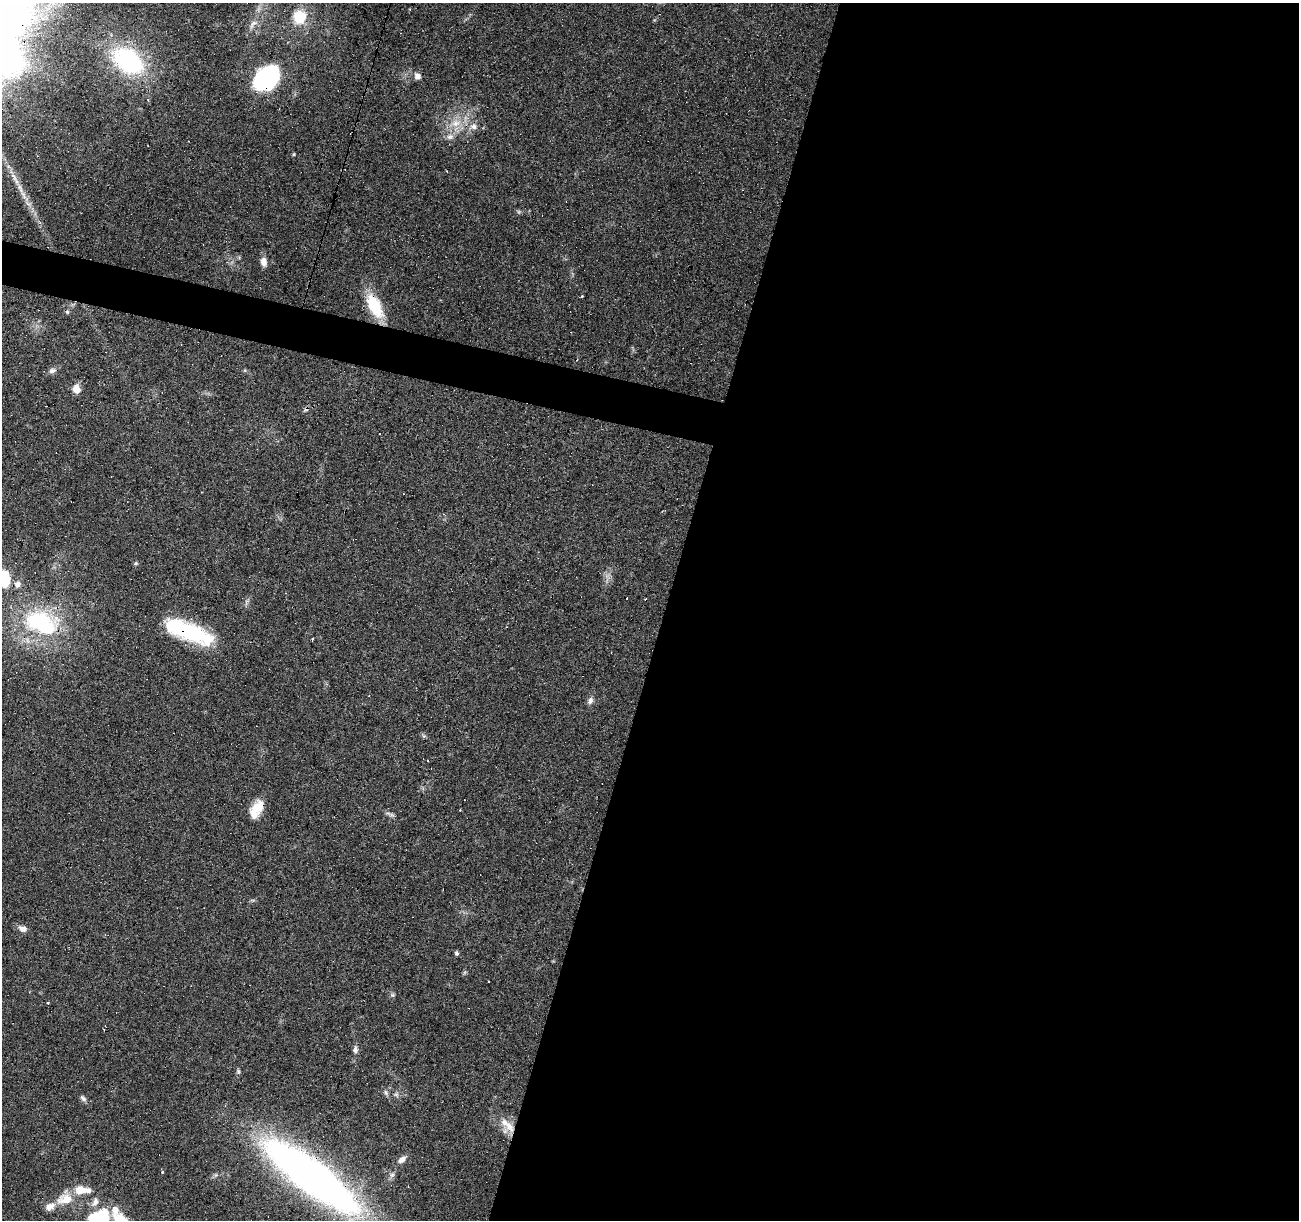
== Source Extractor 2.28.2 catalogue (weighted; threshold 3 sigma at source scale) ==
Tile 12 of 4 x 4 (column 4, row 3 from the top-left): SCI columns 3891-5187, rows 1434-2651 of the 5191 x 5367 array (HDU 1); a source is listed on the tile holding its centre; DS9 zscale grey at full resolution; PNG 1301 x 1222 px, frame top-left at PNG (2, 3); no overlay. Shown black and unused: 51% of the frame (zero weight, under 4 of 8 exposures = <1% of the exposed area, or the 3 px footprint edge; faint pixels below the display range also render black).
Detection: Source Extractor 2.28.2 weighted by HDU 2 'WHT'; one run over the whole footprint, this tile lists its part. Background 0.0351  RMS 0.0019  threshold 0.00791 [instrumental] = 3 sigma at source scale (4.09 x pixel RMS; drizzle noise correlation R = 1.36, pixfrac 0.8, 0.0396/0.0396 arcsec/px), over >= 5 px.
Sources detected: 57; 2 inside a brighter object's white glare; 8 cosmic-ray / hot-pixel residue — not listed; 4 inside a brighter listed object's ellipse — not listed separately; the other 43 listed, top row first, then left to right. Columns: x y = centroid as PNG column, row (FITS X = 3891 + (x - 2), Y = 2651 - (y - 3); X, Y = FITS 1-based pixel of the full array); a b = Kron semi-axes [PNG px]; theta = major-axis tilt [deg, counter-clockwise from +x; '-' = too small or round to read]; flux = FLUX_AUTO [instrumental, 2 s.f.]
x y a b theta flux
410 9 3 2 - 0.21
299 17 19 17 82 5
253 24 17 7 43 1.2
127 60 27 18 -33 26
417 76 8 8 - 0.9
264 81 23 16 50 25
456 123 14 10 17 2.5
474 127 8 6 76 0.72
450 137 10 7 10 0.89
294 154 4 4 - 0.2
264 262 11 7 -81 1.3
374 306 29 13 -61 7.5
52 371 10 7 19 0.73
76 389 10 8 -80 1.8
136 563 5 4 - 0.25
4 578 17 10 -89 5.7
18 584 8 7 - 1
627 598 3 3 - 6.7
41 622 50 32 -17 20
190 632 47 18 -21 15
312 640 4 2 - 0.24
590 701 9 7 73 0.75
428 760 3 3 - 0.51
257 808 17 13 58 3.3
392 815 12 4 -12 0.45
23 929 10 7 -21 1
457 953 5 4 - 0.33
392 995 6 5 - 0.32
48 1003 3 3 - 0.25
355 1050 10 7 88 0.59
386 1092 8 6 -51 0.48
396 1094 6 6 - 0.4
83 1098 10 6 -41 0.52
506 1124 23 11 -59 2.7
402 1159 12 7 35 0.99
392 1175 7 6 - 0.5
311 1176 72 20 -37 160
88 1190 10 8 -19 0.77
65 1199 21 13 11 3.5
95 1202 12 8 73 1.1
115 1210 13 10 85 1.6
105 1212 11 8 -31 2.1
93 1218 14 10 -12 5.8
Overlapping masked pixels (flux is a lower limit): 6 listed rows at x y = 264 81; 374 306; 41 622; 190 632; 257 808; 311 1176
Isophote crosses this tile's border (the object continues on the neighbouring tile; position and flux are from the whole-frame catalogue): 4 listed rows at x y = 299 17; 4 578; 311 1176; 93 1218